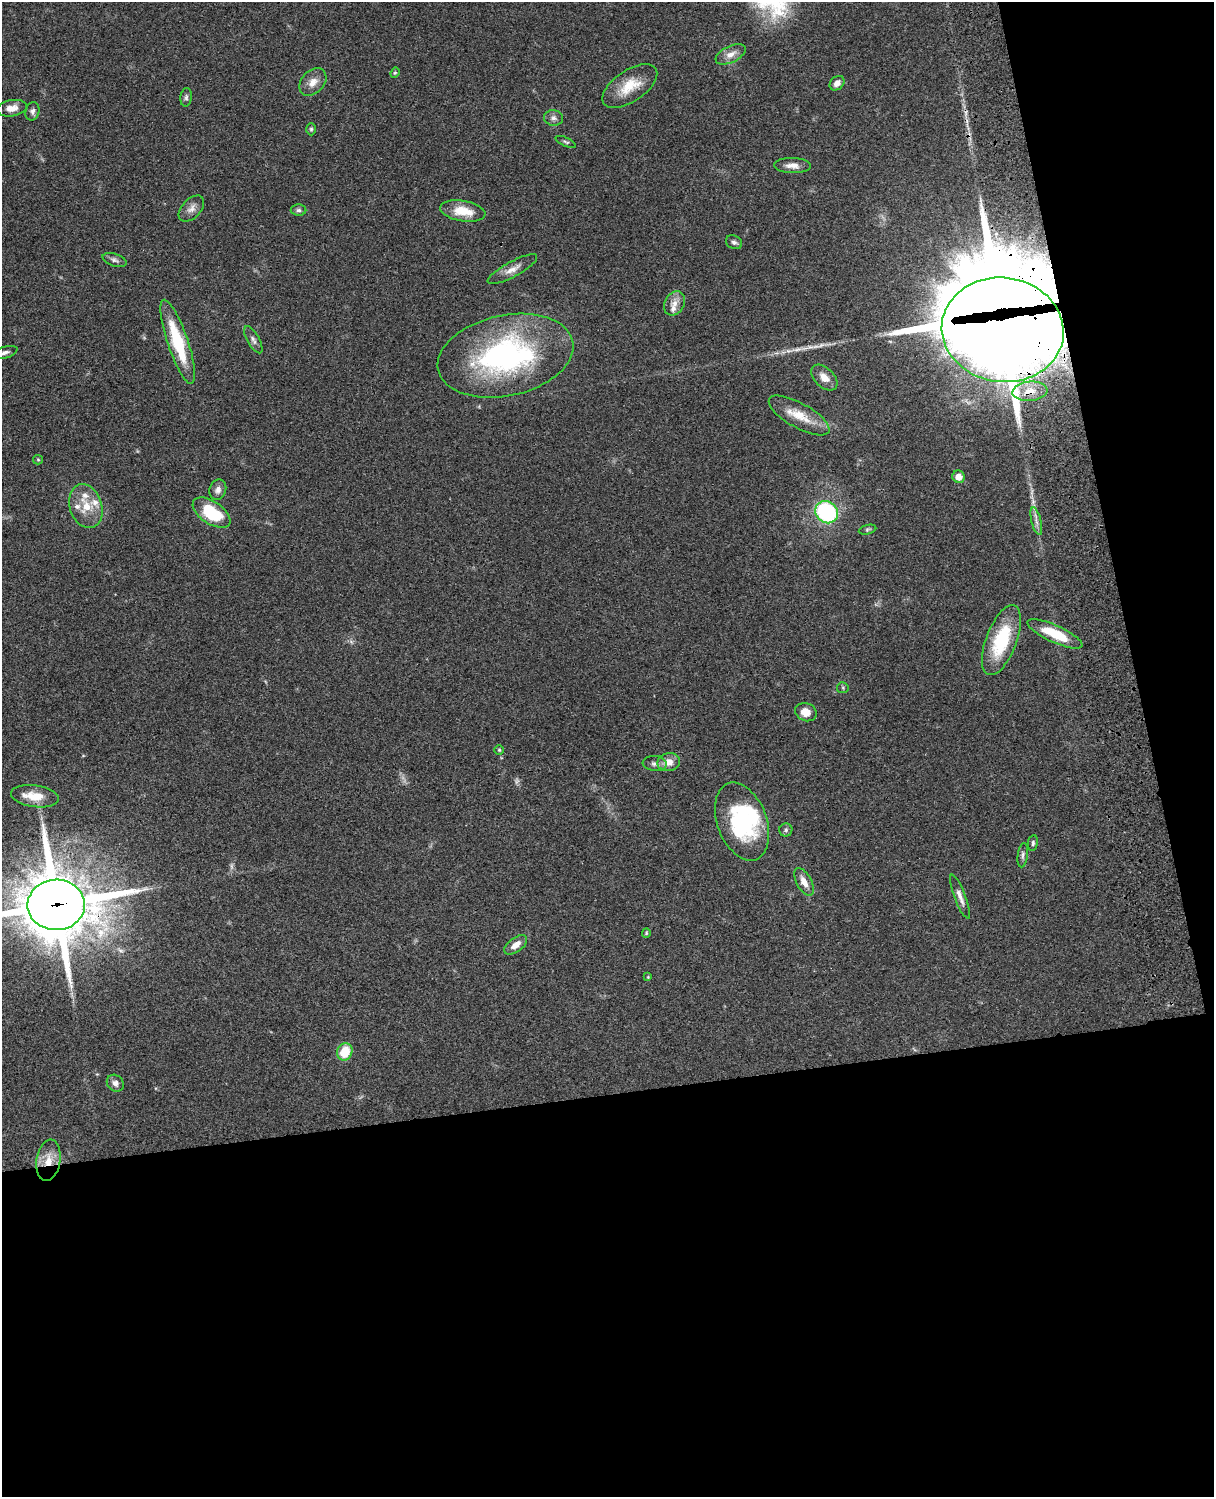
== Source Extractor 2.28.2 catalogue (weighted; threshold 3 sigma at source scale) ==
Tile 12 of 4 x 3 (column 4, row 3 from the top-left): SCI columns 3757-4968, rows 277-1771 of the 5086 x 4926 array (HDU 1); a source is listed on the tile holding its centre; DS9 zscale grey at full resolution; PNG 1216 x 1499 px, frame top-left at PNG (2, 2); each listed source drawn as its Kron ellipse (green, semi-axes under 4 px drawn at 4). Shown black and unused: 33% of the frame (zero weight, under 3 of 4 exposures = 6% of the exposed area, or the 3 px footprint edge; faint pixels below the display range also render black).
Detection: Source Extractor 2.28.2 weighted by HDU 2 'WHT'; one run over the whole footprint, this tile lists its part. Background 0.0963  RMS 0.0062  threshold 0.0281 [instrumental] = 3 sigma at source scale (4.5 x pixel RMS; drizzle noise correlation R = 1.50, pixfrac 1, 0.05/0.05 arcsec/px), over >= 5 px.
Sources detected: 67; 3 too faint to see at this stretch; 2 inside a brighter object's white glare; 1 long thin detection or spike segment (spike, bleed or trail) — neither listed nor drawn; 5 inside a brighter listed object's ellipse — not listed separately; the other 56 listed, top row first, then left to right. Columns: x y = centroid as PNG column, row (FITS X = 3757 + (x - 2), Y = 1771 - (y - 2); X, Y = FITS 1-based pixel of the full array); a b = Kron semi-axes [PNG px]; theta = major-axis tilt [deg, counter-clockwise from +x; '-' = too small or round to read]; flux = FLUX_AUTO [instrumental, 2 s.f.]
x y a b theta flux
731 54 16 8 26 5.3
395 73 5 4 - 0.78
313 82 16 11 46 6.2
837 83 8 6 43 3.7
630 86 31 15 34 16
186 97 9 5 83 1.7
12 108 15 8 9 5.5
32 111 9 7 76 2.3
554 118 9 7 -6 2.5
311 129 6 5 - 1
566 142 11 4 -24 1.2
792 166 18 7 -2 4.7
191 209 15 9 47 4.1
299 210 8 6 0 1.7
463 211 23 10 -10 14
734 242 8 6 -27 1.8
114 260 12 6 -19 2.2
512 269 28 7 28 5.7
674 303 12 9 60 4.9
1003 330 61 52 -8 3100
253 340 15 6 -61 2.6
178 342 44 10 -71 37
5 352 13 5 17 2.5
505 356 69 40 12 150
824 377 15 9 -44 6
1030 391 17 9 5 7.8
799 415 34 12 -29 14
38 460 5 4 - 0.72
958 477 6 6 - 5.6
218 490 10 8 70 3.3
86 506 22 16 -72 14
827 512 12 10 -41 65
212 513 21 11 -33 29
1036 521 14 5 -75 3
868 530 9 4 15 1.1
1055 634 30 8 -24 21
1001 640 37 15 69 38
843 688 6 5 - 0.93
806 712 11 9 -23 7.4
499 750 4 4 - 0.76
669 762 11 9 12 6.6
655 763 12 7 -5 2.8
35 796 24 11 -8 11
742 822 41 24 -69 62
786 830 6 6 - 1.4
1033 843 8 5 83 1.2
1023 855 12 5 83 1.9
804 882 15 7 -61 5.9
960 897 23 5 -69 4.1
56 905 28 25 1 4800
646 933 5 4 - 0.72
516 945 13 7 36 5.1
648 977 4 4 - 0.54
345 1052 9 7 69 16
115 1083 9 7 -44 2.8
48 1160 21 12 81 10
Overlapping masked pixels (flux is a lower limit): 4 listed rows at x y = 1003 330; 1030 391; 56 905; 48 1160
Isophote crosses this tile's border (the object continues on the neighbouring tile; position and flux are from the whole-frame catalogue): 1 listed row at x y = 56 905